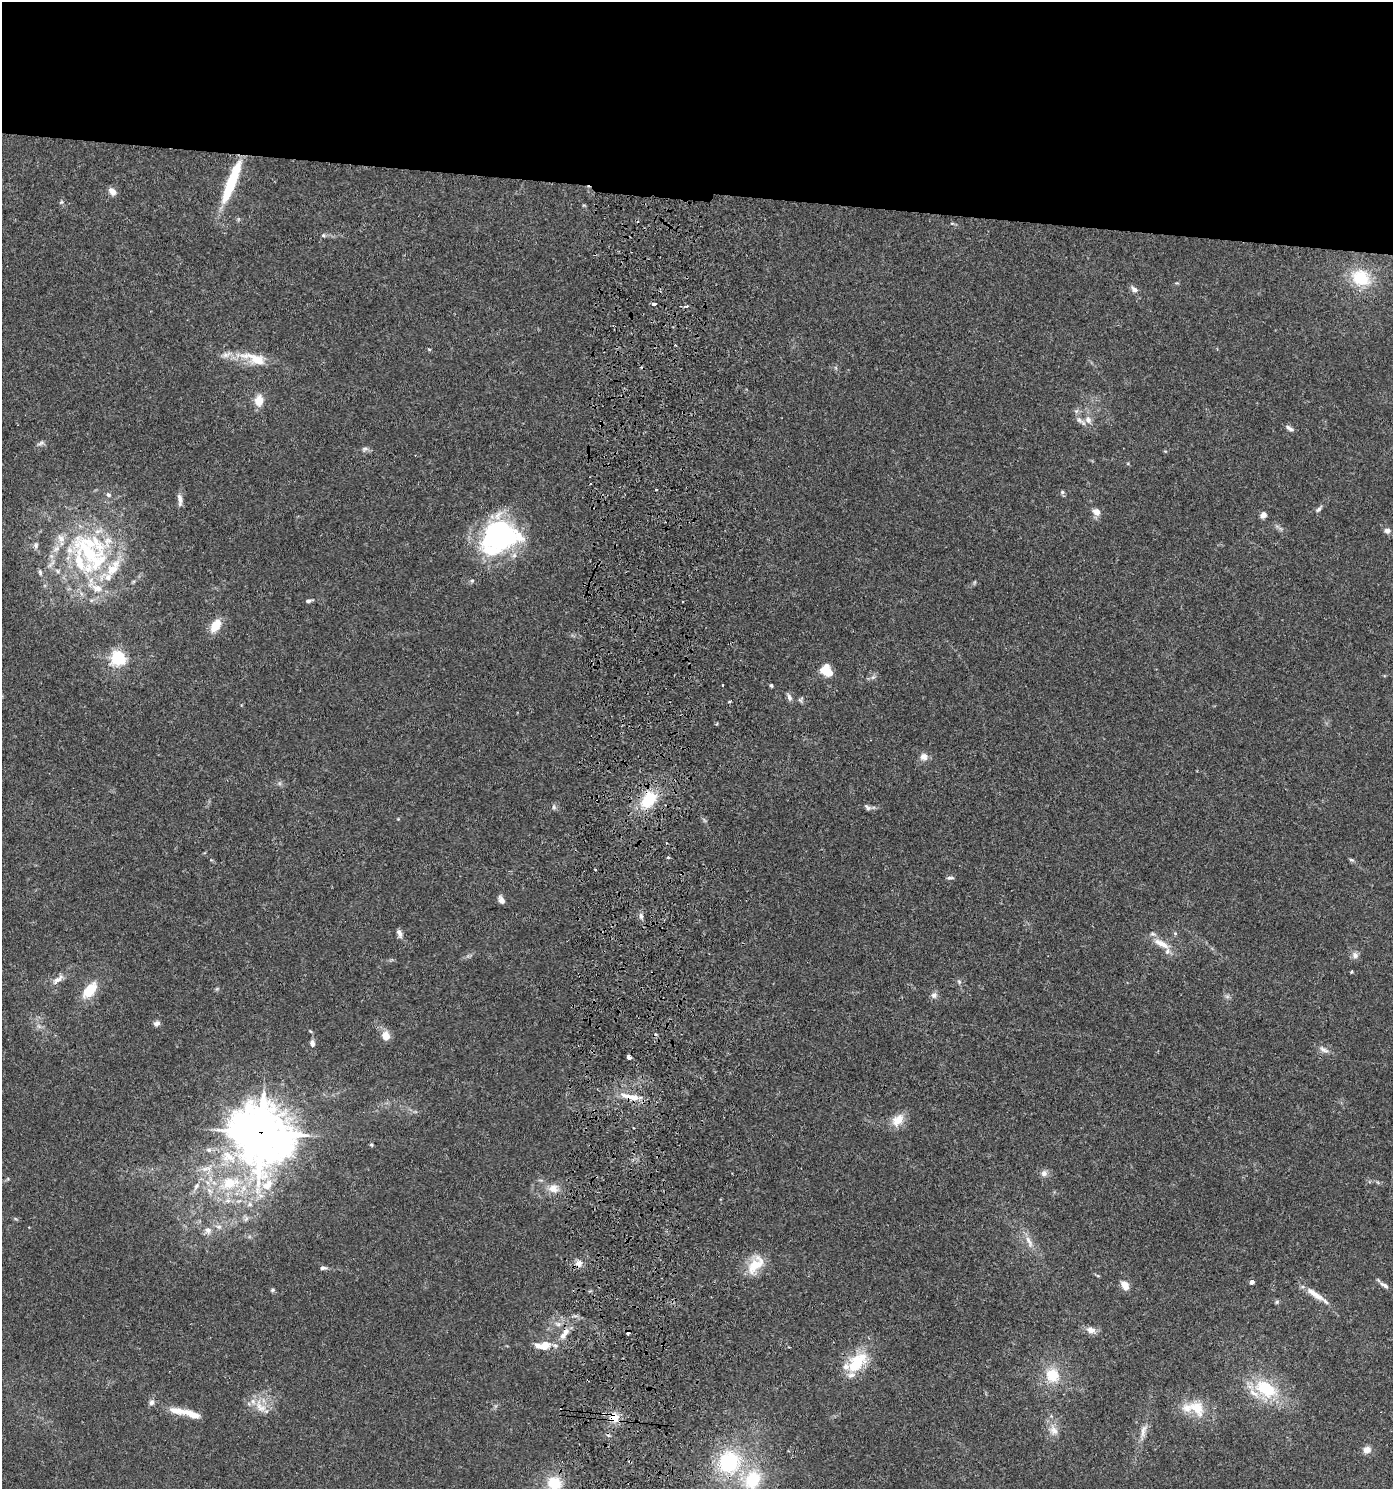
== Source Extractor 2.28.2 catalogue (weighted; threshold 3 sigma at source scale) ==
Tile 2 of 3 x 3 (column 2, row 1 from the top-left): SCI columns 1659-3049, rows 2983-4469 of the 4601 x 4480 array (HDU 1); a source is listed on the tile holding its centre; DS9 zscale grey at full resolution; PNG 1395 x 1491 px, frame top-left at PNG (2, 2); no overlay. Shown black and unused: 13% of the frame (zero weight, under 3 of 5 exposures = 3% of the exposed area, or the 3 px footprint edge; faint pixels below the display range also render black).
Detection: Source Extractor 2.28.2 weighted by HDU 2 'WHT'; one run over the whole footprint, this tile lists its part. Background 0.0249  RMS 0.0022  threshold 0.00982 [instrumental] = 3 sigma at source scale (4.5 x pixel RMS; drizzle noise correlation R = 1.50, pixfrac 1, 0.05/0.05 arcsec/px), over >= 5 px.
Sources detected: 127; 1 too faint to see at this stretch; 3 inside a brighter object's white glare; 6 cosmic-ray / hot-pixel residue — not listed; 17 inside a brighter listed object's ellipse — not listed separately; the other 100 listed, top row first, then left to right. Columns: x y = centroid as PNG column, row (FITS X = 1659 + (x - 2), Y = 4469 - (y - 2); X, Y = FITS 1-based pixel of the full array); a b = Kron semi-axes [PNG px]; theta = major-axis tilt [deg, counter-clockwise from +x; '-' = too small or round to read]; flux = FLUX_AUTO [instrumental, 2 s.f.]
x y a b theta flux
112 191 9 6 -44 1.6
228 193 29 10 64 6.2
952 223 6 4 -1 0.27
323 235 6 5 - 0.4
1360 278 24 20 -31 8.8
1134 289 9 6 -40 1
654 304 4 3 - 1.4
255 359 39 14 -19 6.2
259 400 12 9 83 3
1079 420 12 7 -42 1
1088 420 10 9 - 1.4
1289 428 11 5 -38 0.83
40 443 11 4 27 0.57
364 449 9 5 8 0.6
656 489 2 2 - 0.28
1062 492 6 5 - 0.45
108 495 7 6 - 0.64
180 500 17 6 -84 1.2
1319 509 10 5 49 0.56
1096 512 8 7 - 1.7
1263 515 8 7 - 0.91
1387 531 8 6 -5 0.83
499 536 48 29 3 34
36 545 9 6 80 0.69
88 552 62 48 -62 39
40 572 7 5 -74 0.43
472 581 5 5 - 0.33
308 601 6 4 12 0.58
215 626 14 9 55 4
118 658 6 6 - 61
827 671 14 10 -39 4.3
873 677 7 4 18 0.45
723 685 3 2 - 0.19
771 685 5 4 - 0.33
789 697 11 6 -69 0.77
800 700 8 6 55 0.44
924 757 10 10 - 1.4
648 800 21 14 53 8.3
554 807 6 5 - 0.48
867 807 11 5 -40 0.63
668 857 3 3 - 0.75
1351 860 7 4 -19 0.35
950 878 9 4 5 0.49
501 900 10 6 -65 0.96
641 916 8 5 -80 0.69
399 933 11 6 -69 0.93
1175 933 5 4 - 0.28
1162 944 27 9 -26 3.3
1355 955 9 8 - 0.97
1352 972 5 2 - 0.23
58 979 20 7 37 1.6
959 982 6 5 - 0.42
90 990 21 11 51 5.3
934 995 8 8 - 0.86
157 1023 8 6 30 0.76
386 1036 8 7 - 2.8
312 1043 8 6 -84 0.84
1324 1050 16 6 -29 1.1
629 1057 4 4 - 2.9
628 1097 27 8 -19 3.3
897 1120 17 12 48 3.1
261 1133 24 22 -52 570
371 1145 6 4 -28 0.26
228 1157 25 15 -31 6.1
1044 1173 9 8 - 0.98
230 1183 19 12 13 6.2
196 1186 10 6 54 0.83
268 1186 19 11 0 3
553 1188 13 11 -22 2.3
228 1201 9 7 1 0.92
219 1227 6 6 - 0.56
208 1230 9 9 - 1.1
1029 1241 21 6 -62 1.7
579 1263 9 9 - 1.3
755 1265 29 15 54 5.2
323 1268 8 5 1 0.56
1252 1282 5 4 - 0.79
1125 1285 10 7 -58 2.2
1384 1285 13 5 -29 0.85
272 1290 6 5 - 0.34
1316 1295 33 7 -34 3.1
1277 1302 6 5 - 0.36
558 1324 9 6 -26 0.88
1091 1330 10 8 -14 1.6
563 1336 12 7 53 1.4
543 1346 17 8 1 4
857 1362 30 18 42 8.2
1053 1375 17 15 -55 5.8
1266 1389 28 18 -31 11
151 1402 8 7 - 0.74
260 1408 18 10 12 2.9
1197 1408 21 13 -48 5.4
191 1414 27 8 -17 3.6
614 1417 12 10 -47 3.2
1054 1430 14 10 -57 1.9
1143 1431 20 7 77 1.6
1367 1450 10 9 - 1.4
729 1462 27 26 - 18
752 1480 24 18 62 11
554 1483 15 15 - 6.1
Overlapping masked pixels (flux is a lower limit): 4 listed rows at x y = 648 800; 628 1097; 261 1133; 614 1417
Isophote crosses this tile's border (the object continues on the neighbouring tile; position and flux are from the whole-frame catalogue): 1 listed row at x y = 554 1483